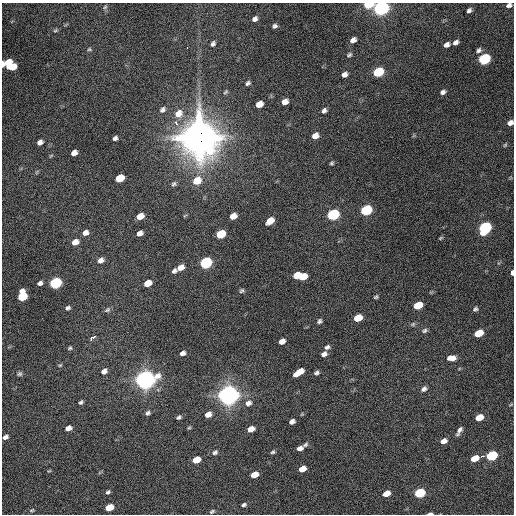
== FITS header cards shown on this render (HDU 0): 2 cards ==
NAXIS1  =                  512 / Axis length
NAXIS2  =                  512 / Axis length

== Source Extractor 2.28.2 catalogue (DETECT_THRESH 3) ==
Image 512 x 512 px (HDU 0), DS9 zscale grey, 1 PNG px = 1 image px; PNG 516 x 516 px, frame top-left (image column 1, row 512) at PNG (2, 3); no overlay
Background 3110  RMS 54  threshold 162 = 3 sigma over >= 5 px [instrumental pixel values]
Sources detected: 123; all 123 listed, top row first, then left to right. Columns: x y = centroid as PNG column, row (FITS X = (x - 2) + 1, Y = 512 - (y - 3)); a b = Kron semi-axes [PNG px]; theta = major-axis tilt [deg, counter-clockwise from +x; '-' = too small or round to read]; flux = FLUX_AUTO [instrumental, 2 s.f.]
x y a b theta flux
368 5 7 4 8 1.6e+05
509 5 6 5 - 1.2e+04
105 7 6 4 45 5.2e+03
381 8 8 6 30 1.5e+06
469 10 5 4 - 9.7e+03
255 19 7 5 43 1.3e+04
275 26 6 5 - 9.0e+03
55 30 7 4 20 5.2e+03
353 40 6 5 - 1.7e+04
456 42 6 4 33 1.3e+04
213 44 7 5 57 9.4e+03
447 45 6 4 35 1.5e+04
187 48 3 2 - 3.2e+03
89 49 5 4 - 4.9e+03
479 50 7 6 - 9.7e+03
349 55 8 5 32 7.5e+03
484 59 7 5 33 5.1e+05
8 62 7 5 37 6.3e+04
2 64 6 3 87 2.7e+04
12 67 7 5 17 5.7e+04
378 72 7 6 - 2.7e+05
345 74 6 5 - 1.6e+04
248 83 6 5 - 8.3e+03
443 92 6 4 28 1.1e+04
285 102 6 5 - 2.7e+04
259 104 6 5 - 4.1e+04
162 110 9 6 40 1.2e+04
324 110 6 5 - 1.1e+04
178 113 10 9 - 3.9e+04
176 123 8 5 -66 1.5e+04
510 123 6 5 - 1.7e+04
315 136 7 5 35 2.7e+04
199 137 17 15 -90 6.2e+06
115 138 5 4 - 9.2e+03
40 142 6 5 - 1.6e+04
505 145 6 4 45 4.1e+03
74 153 6 5 - 2.1e+04
332 163 5 3 - 5.5e+03
119 178 7 5 31 1.1e+05
197 181 9 7 37 6.4e+04
174 184 7 6 - 7.8e+03
366 210 7 6 - 3.9e+05
185 215 6 3 20 3.5e+03
333 215 7 6 - 5.5e+05
140 216 6 5 - 3.9e+04
233 216 6 5 - 3.3e+04
270 221 8 5 41 4.3e+04
485 228 8 6 48 6.3e+05
85 233 7 6 - 1.9e+04
140 233 6 5 - 1.8e+04
221 234 7 6 - 1.4e+05
441 238 6 4 21 4.3e+03
75 242 7 6 - 3.1e+04
101 260 8 6 41 1.7e+04
206 263 7 6 - 5.7e+05
181 267 7 5 32 2.7e+04
174 271 5 4 - 9.4e+03
512 273 5 3 - 1.6e+04
296 275 6 5 - 5.7e+04
302 277 7 5 22 7.0e+04
40 283 6 5 - 1.1e+04
55 283 7 6 - 5.9e+05
147 283 6 5 - 4.2e+04
242 291 6 5 - 6.6e+03
22 296 8 6 74 1.8e+05
376 297 5 3 - 5.7e+03
418 305 7 5 30 1.2e+05
68 308 6 5 - 8.1e+03
475 309 7 5 16 7.7e+03
107 310 9 6 35 7.3e+03
358 318 7 5 27 7.6e+04
319 321 6 5 - 8.2e+03
413 324 7 6 - 6.7e+03
425 330 8 5 27 8.1e+03
478 333 7 5 29 9.0e+04
92 338 7 3 39 2.4e+04
282 341 6 5 - 2.3e+04
327 347 7 5 24 9.6e+03
70 348 6 5 - 5.5e+03
182 353 6 5 - 1.3e+04
324 354 7 5 32 1.5e+04
452 358 9 6 3 2.8e+04
60 365 6 4 14 4.5e+03
104 371 7 6 - 1.6e+04
299 372 10 5 34 5.2e+04
317 373 6 4 24 8.4e+03
20 374 6 6 - 7.4e+03
145 380 9 7 20 2.5e+06
424 389 8 6 41 1.2e+04
228 395 9 7 23 2.6e+06
81 402 6 4 42 7.3e+03
248 403 9 7 30 1.8e+04
511 404 5 3 - 3.4e+03
148 413 7 5 33 9.0e+03
208 414 6 5 - 2.7e+04
179 417 6 4 32 7.2e+03
479 417 6 5 - 5.3e+04
292 421 6 4 30 1.5e+04
68 428 6 5 - 2.3e+04
189 428 5 3 - 4.2e+03
251 429 6 5 - 3.1e+04
459 431 10 4 61 1.5e+04
5 437 6 4 33 1.5e+04
443 441 7 5 28 2.3e+04
305 445 6 5 - 7.0e+03
300 448 6 4 24 1.8e+04
215 452 7 6 - 9.3e+03
273 452 6 4 30 6.2e+03
482 456 5 3 - 5.9e+03
491 456 7 5 25 3.5e+05
474 458 6 5 - 5.9e+04
196 460 6 5 - 6.6e+04
302 469 6 5 - 4.3e+04
49 471 6 3 18 3.2e+03
254 475 6 5 - 5.6e+04
108 492 6 4 35 7.1e+03
386 493 6 5 - 4.4e+04
420 493 7 5 24 3.1e+05
244 505 5 4 - 7.6e+03
109 507 6 5 - 9.9e+04
32 510 6 4 18 4.8e+03
212 511 8 4 32 6.6e+03
430 513 5 2 - 1.3e+04
At the frame edge (FLAGS 8, measured only in part): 7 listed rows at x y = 368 5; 509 5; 381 8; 2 64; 510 123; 512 273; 430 513